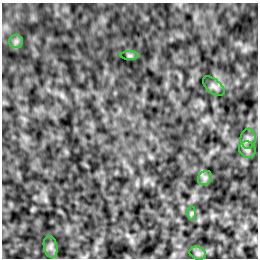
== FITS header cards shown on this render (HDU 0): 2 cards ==
NAXIS1  =                  256 /Number of positions along axis 1
NAXIS2  =                  256 /Number of positions along axis 2

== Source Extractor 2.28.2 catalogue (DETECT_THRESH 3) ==
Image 256 x 256 px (HDU 0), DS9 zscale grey, 1 PNG px = 1 image px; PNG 260 x 260 px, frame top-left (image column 1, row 256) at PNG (2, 3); each listed source drawn as its Kron ellipse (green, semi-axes under 4 px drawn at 4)
Background -7.88e-04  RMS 0.0021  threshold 0.00633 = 3 sigma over >= 5 px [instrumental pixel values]
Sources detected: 9; all 9 listed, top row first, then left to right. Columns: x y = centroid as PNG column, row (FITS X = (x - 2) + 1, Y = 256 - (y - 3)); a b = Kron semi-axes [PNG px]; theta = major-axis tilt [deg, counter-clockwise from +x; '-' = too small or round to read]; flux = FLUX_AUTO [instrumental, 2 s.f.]
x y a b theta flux
16 41 7 6 - 0.39
129 56 9 4 0 0.24
214 86 13 6 -40 0.49
248 139 10 7 84 0.58
247 150 9 7 -45 0.49
205 178 7 6 - 0.44
192 213 7 4 89 0.21
51 247 11 6 -78 0.57
198 253 8 6 -21 0.4